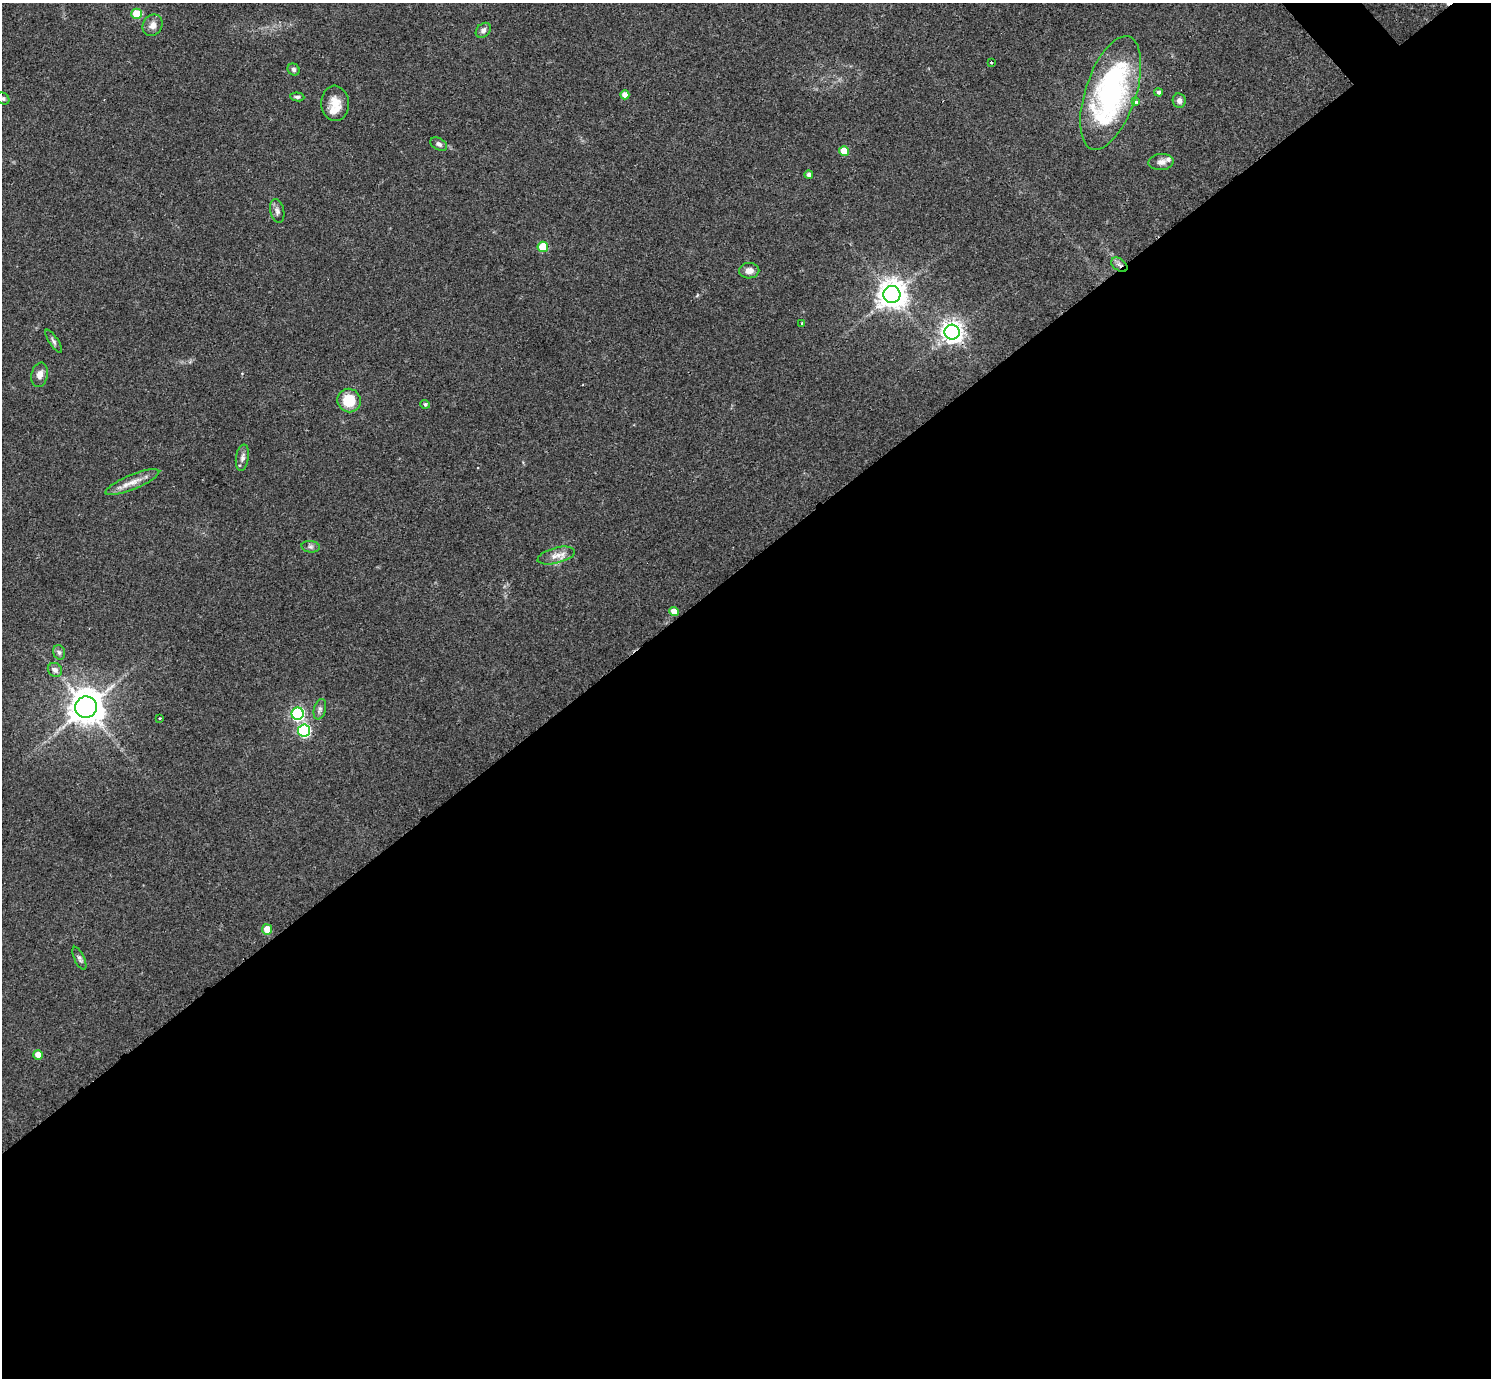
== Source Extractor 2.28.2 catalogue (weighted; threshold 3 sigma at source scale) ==
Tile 15 of 4 x 4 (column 3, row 4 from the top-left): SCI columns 2984-4472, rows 157-1532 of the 5962 x 5959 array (HDU 1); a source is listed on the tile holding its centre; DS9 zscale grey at full resolution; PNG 1493 x 1380 px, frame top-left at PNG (2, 3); each listed source drawn as its Kron ellipse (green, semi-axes under 4 px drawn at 4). Shown black and unused: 59% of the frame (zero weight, under 3 of 4 exposures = <1% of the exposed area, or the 3 px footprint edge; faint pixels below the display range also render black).
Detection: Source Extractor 2.28.2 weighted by HDU 2 'WHT'; one run over the whole footprint, this tile lists its part. Background 0.0435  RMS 0.0048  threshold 0.0216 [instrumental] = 3 sigma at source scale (4.5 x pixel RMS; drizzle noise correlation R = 1.50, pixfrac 1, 0.05/0.05 arcsec/px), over >= 5 px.
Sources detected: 46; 1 cosmic-ray / hot-pixel residue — neither listed nor drawn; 2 inside a brighter listed object's ellipse — not listed separately; the other 43 listed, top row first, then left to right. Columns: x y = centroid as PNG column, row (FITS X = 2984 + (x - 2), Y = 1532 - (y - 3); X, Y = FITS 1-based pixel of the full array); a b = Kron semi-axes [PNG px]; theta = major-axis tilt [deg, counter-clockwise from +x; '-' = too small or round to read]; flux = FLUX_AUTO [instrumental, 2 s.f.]
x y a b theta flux
137 14 5 5 - 16
153 25 11 9 59 3
483 30 8 6 45 1.7
992 62 3 3 - 1.6
294 69 6 5 - 1.1
1158 92 4 4 - 1.1
1111 93 59 25 72 99
625 95 4 4 - 4
297 97 7 4 -6 0.99
3 98 7 5 -41 0.95
1179 101 7 6 - 2
1136 102 3 3 - 1.9
335 103 18 14 -85 7
439 144 9 5 -31 1.5
844 151 5 5 - 11
1161 162 12 8 4 2.5
809 174 4 4 - 1.4
277 211 12 7 -77 2
543 247 5 5 - 19
1119 265 9 6 -37 1.9
749 271 10 8 1 3.1
892 295 8 8 - 660
802 323 4 3 - 0.59
952 332 7 7 - 340
54 341 13 4 -57 1.3
40 375 12 8 78 3
349 400 12 11 - 11
425 404 5 4 - 0.99
242 458 13 6 80 1.9
132 482 29 7 22 5.6
311 547 9 5 -6 1.4
556 556 19 7 15 4.3
674 611 5 4 - 5.3
59 652 7 5 -73 1.2
55 670 7 6 - 2.1
86 707 11 10 - 920
320 709 10 6 74 1.7
298 714 6 6 - 73
159 719 3 3 - 1
304 731 6 6 - 65
267 929 5 5 - 7.4
79 958 12 5 -65 1.4
38 1055 5 4 - 4.4
Overlapping masked pixels (flux is a lower limit): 1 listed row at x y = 1119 265
Isophote crosses this tile's border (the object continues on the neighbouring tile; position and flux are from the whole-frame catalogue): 1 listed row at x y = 3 98